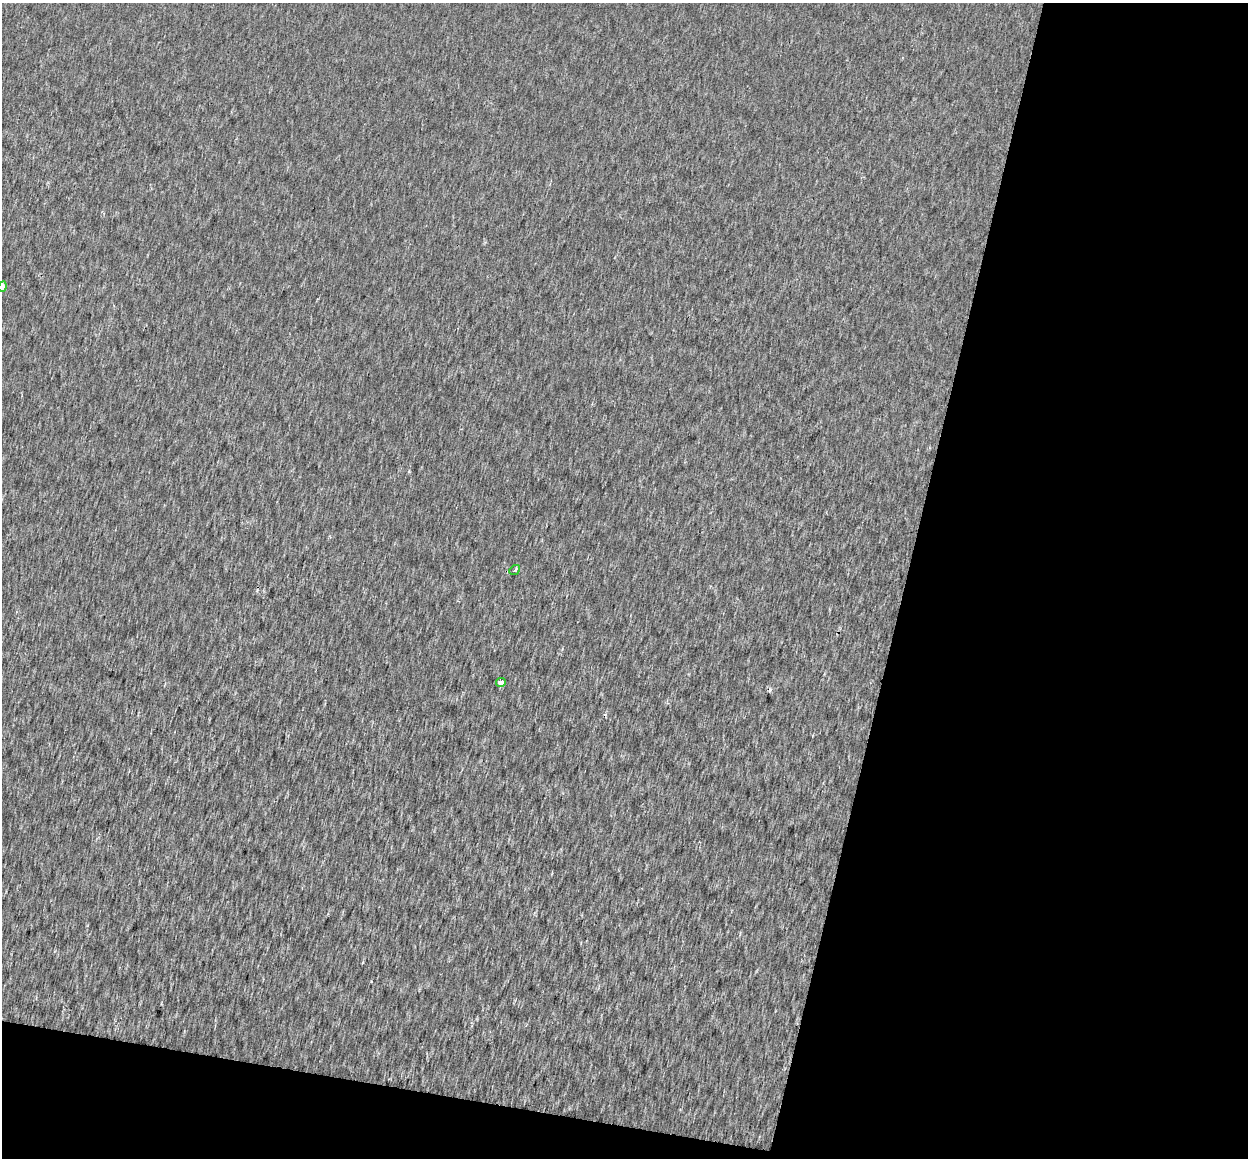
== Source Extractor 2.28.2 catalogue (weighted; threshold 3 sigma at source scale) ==
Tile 4 of 2 x 2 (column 2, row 2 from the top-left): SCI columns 1247-2492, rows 131-1286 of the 2503 x 2587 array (HDU 1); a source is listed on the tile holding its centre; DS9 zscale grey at full resolution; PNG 1250 x 1160 px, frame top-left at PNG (2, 3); each listed source drawn as its Kron ellipse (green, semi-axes under 4 px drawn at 4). Shown black and unused: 31% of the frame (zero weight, under 2 of 3 exposures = <1% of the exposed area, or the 3 px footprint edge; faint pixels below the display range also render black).
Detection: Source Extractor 2.28.2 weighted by HDU 2 'WHT'; one run over the whole footprint, this tile lists its part. Background 0.00127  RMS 0.0052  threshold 0.0235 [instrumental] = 3 sigma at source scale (4.5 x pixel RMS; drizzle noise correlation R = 1.50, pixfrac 1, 0.0396/0.0396 arcsec/px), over >= 5 px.
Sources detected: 4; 1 cosmic-ray / hot-pixel residue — neither listed nor drawn; the other 3 listed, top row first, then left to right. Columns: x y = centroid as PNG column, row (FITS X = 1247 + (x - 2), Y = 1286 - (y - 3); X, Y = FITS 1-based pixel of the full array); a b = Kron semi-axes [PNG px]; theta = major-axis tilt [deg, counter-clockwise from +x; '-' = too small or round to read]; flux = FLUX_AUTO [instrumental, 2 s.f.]
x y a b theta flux
2 287 5 4 - 2.2
515 570 6 3 39 0.88
501 682 5 4 - 9.6
Isophote crosses this tile's border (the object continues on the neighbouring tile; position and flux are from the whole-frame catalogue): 1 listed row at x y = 2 287